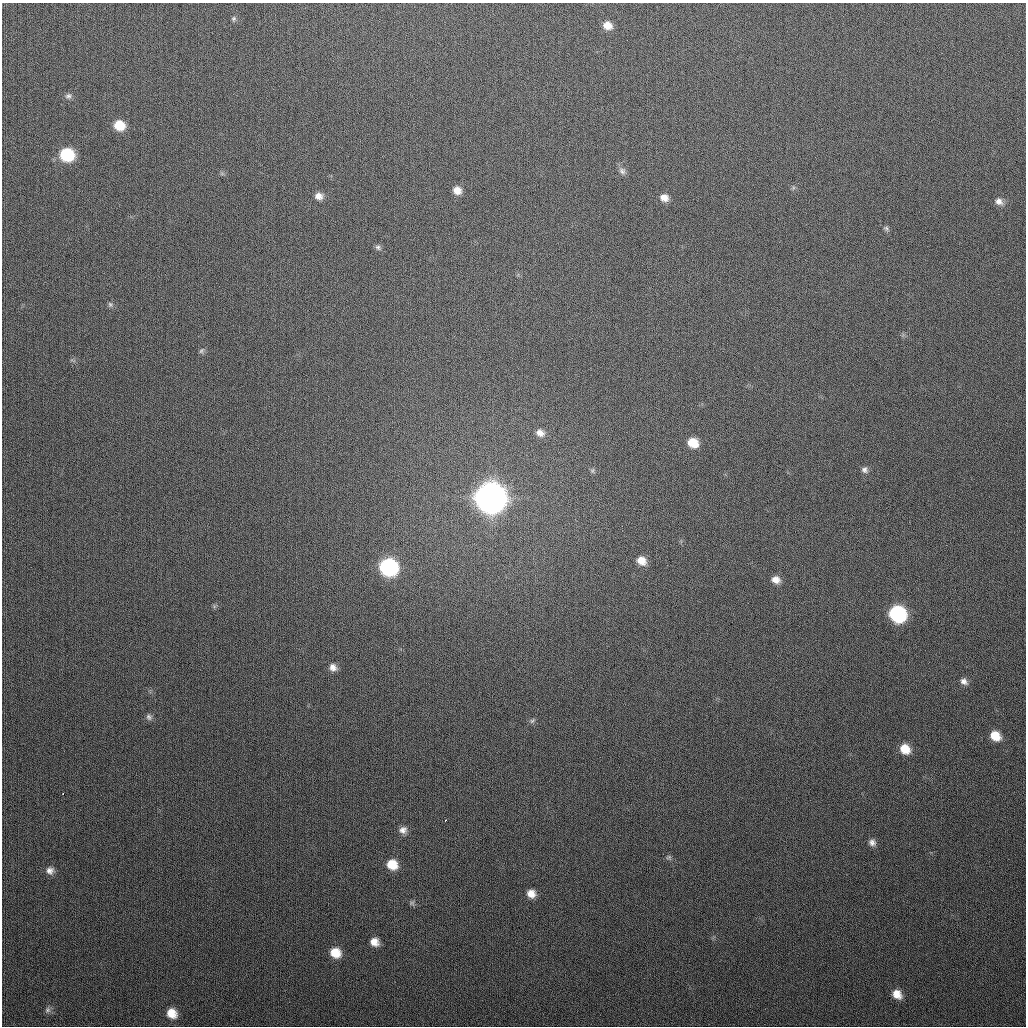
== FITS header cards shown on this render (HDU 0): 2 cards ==
NAXIS1  =                 1024
NAXIS2  =                 1024

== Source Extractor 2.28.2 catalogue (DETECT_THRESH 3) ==
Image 1024 x 1024 px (HDU 0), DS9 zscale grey, 1 PNG px = 1 image px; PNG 1028 x 1028 px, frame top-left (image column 1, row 1024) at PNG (2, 3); no overlay
Background 292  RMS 11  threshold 33.7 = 3 sigma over >= 5 px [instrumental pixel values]
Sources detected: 43; all 43 listed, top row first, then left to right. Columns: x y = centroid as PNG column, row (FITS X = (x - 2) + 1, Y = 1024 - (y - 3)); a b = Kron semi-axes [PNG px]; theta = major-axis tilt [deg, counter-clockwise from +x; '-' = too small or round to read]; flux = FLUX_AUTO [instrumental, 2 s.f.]
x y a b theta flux
234 19 6 6 - 1.6e+03
607 25 10 8 -22 8.1e+03
68 96 9 7 21 2.6e+03
119 125 10 9 - 1.7e+04
67 155 11 10 - 5.1e+04
622 171 11 8 -46 3.1e+03
457 190 9 8 - 6.7e+03
319 196 9 8 - 5.3e+03
664 198 9 8 - 6.0e+03
999 201 11 9 -31 4.6e+03
886 228 7 6 - 1.6e+03
378 247 8 6 -36 1.9e+03
110 304 7 6 - 1.8e+03
201 351 9 5 46 1.7e+03
540 433 11 9 -20 5.6e+03
693 443 9 8 - 1.5e+04
865 470 8 8 - 2.8e+03
592 471 7 6 - 1.5e+03
490 498 13 12 - 1.6e+06
641 561 10 8 -38 8.7e+03
389 567 11 10 - 1.6e+05
776 580 9 8 - 6.2e+03
898 614 11 10 - 1.2e+05
333 667 10 8 -50 4.9e+03
964 681 10 7 -35 3.6e+03
149 717 9 8 - 2.5e+03
532 721 8 5 41 1.5e+03
995 736 9 8 - 1.3e+04
905 749 11 9 -46 1.3e+04
63 794 3 2 - 1.6e+03
445 820 3 2 - 1.3e+03
403 830 10 9 - 4.7e+03
872 842 9 8 - 3.7e+03
669 857 8 6 2 1.7e+03
392 864 11 10 - 1.4e+04
50 870 10 9 - 4.5e+03
531 894 9 8 - 7.1e+03
412 903 8 6 0 1.6e+03
374 942 9 8 - 6.8e+03
335 953 10 9 - 1.3e+04
897 994 11 8 -44 8.8e+03
47 1010 9 8 - 2.6e+03
172 1013 11 10 - 1.1e+04